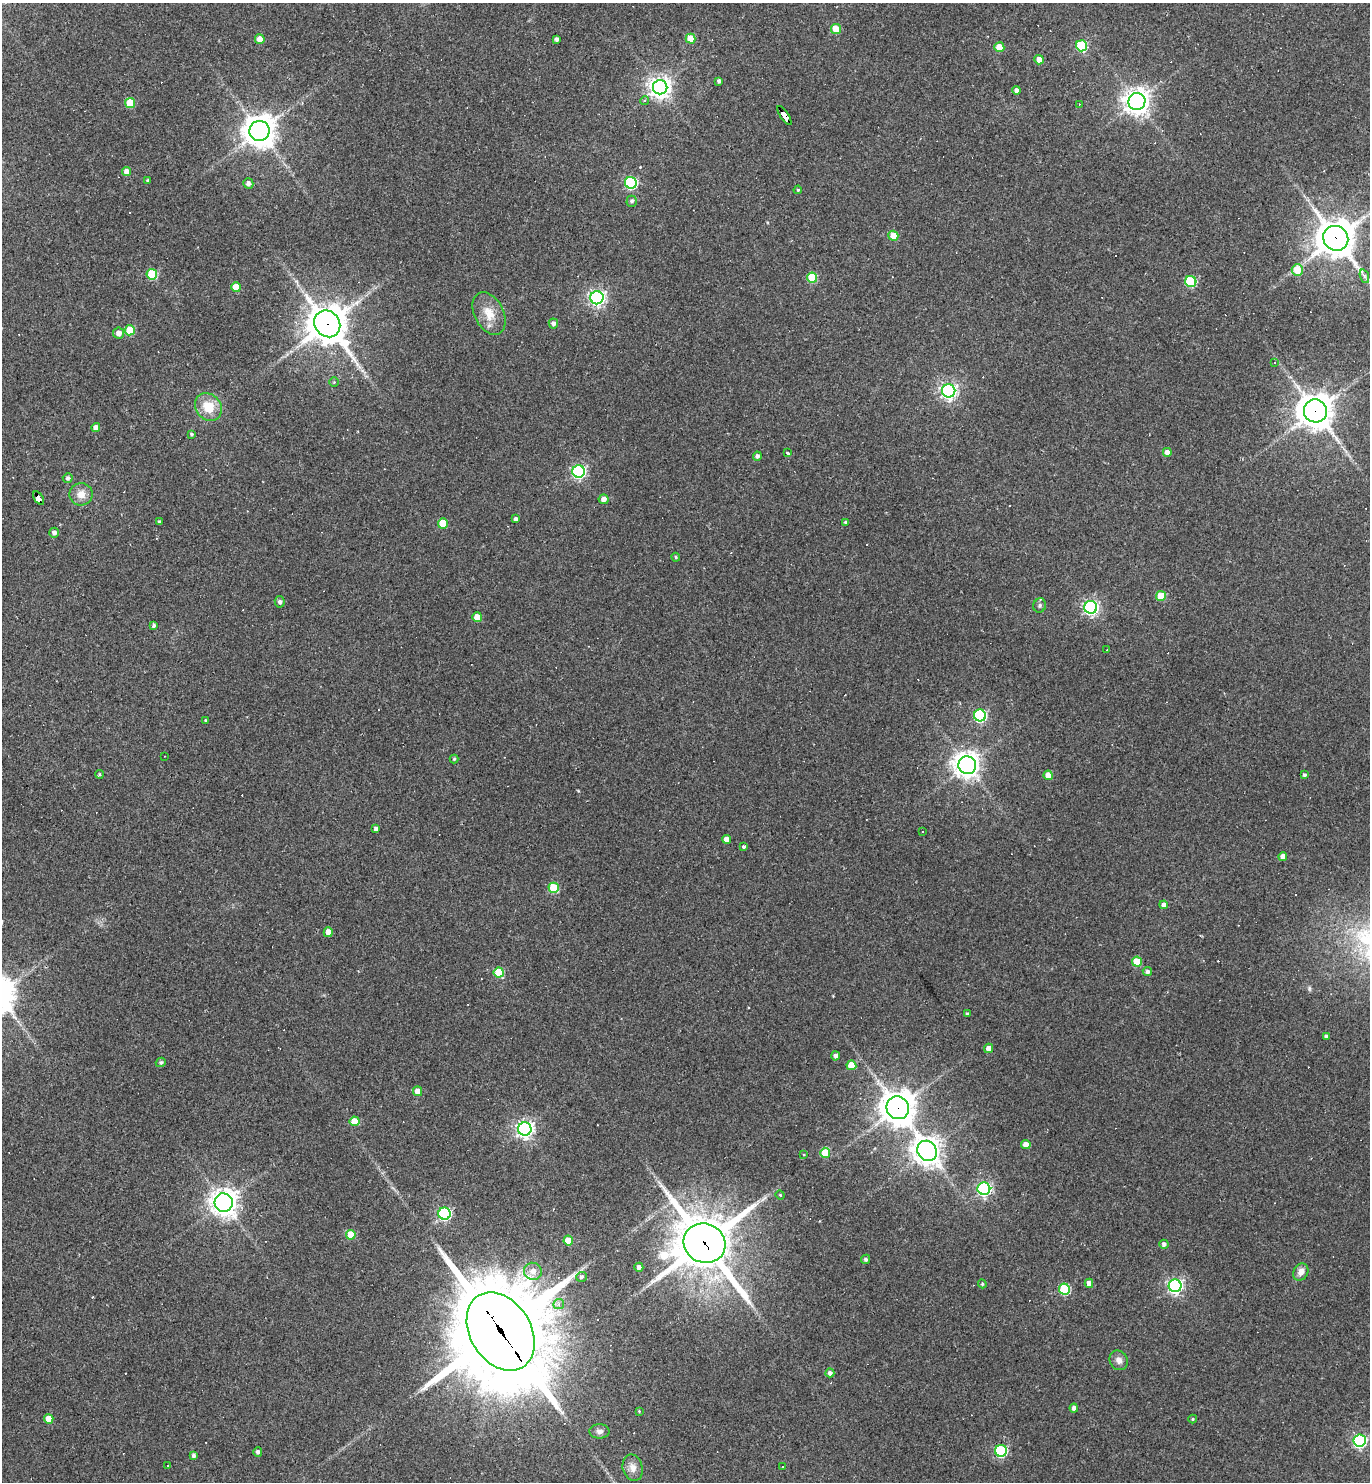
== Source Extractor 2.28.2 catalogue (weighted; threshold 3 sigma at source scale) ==
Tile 11 of 4 x 4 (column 3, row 3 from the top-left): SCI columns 3028-4395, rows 1481-2960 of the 5916 x 5921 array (HDU 1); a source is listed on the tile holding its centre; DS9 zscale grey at full resolution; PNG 1372 x 1484 px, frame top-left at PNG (2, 3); each listed source drawn as its Kron ellipse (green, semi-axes under 4 px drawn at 4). Shown black and unused: <1% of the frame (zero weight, under 2 of 3 exposures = <1% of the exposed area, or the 3 px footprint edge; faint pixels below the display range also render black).
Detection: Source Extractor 2.28.2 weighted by HDU 2 'WHT'; one run over the whole footprint, this tile lists its part. Background 0.109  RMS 0.007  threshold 0.0316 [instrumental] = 3 sigma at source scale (4.5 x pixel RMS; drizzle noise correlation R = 1.50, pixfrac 1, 0.05/0.05 arcsec/px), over >= 5 px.
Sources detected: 161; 1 inside a brighter object's white glare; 30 cosmic-ray / hot-pixel residue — neither listed nor drawn; the other 130 listed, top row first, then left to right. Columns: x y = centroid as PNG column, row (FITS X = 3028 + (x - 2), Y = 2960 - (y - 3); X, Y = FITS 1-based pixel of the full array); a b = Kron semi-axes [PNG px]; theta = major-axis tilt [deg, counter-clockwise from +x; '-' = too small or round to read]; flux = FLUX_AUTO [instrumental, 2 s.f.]
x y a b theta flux
836 29 5 5 - 17
260 39 5 4 - 7.5
557 39 4 4 - 2.1
691 39 5 5 - 12
1082 46 5 5 - 53
999 47 5 5 - 13
1039 60 4 4 - 6.5
719 81 4 3 - 1.7
660 87 7 7 - 490
1017 90 4 4 - 2.9
645 100 4 4 - 1.5
1137 101 8 8 - 620
130 103 5 5 - 23
1079 104 3 2 - 0.69
784 115 11 4 -56 110
259 131 10 10 - 1000
127 172 4 4 - 5.7
148 180 3 3 - 1
248 183 5 5 - 2.9
631 183 6 6 - 84
798 190 4 3 - 0.72
632 201 5 5 - 1.6
893 236 5 5 - 11
1336 238 13 12 - 1500
1297 270 6 5 - 15
152 274 5 5 - 40
1364 276 7 4 -71 1.5
812 278 5 5 - 28
1191 282 5 5 - 53
236 287 5 5 - 13
597 298 6 6 - 200
489 313 23 14 -63 13
553 323 5 4 - 2.4
327 324 14 12 -49 1800
130 330 5 5 - 27
119 333 5 5 - 4.1
1274 362 3 3 - 0.85
334 382 4 4 - 0.79
949 391 6 6 - 240
208 407 15 12 -52 16
1315 411 12 11 - 1200
96 427 4 4 - 4.2
191 434 3 3 - 0.91
1167 452 4 4 - 4.9
787 453 3 2 - 1
757 456 4 4 - 2
579 471 6 6 - 150
68 478 5 5 - 1.9
81 494 11 11 - 7.3
39 498 7 4 -57 150
604 499 5 5 - 3.5
516 519 4 4 - 2.6
159 522 3 3 - 1
846 522 4 3 - 1.5
443 523 5 5 - 19
54 533 5 5 - 2.7
676 557 4 4 - 0.83
1161 596 5 5 - 19
280 602 5 5 - 2
1040 605 7 6 - 1.6
1091 607 6 6 - 170
477 617 5 5 - 11
154 625 4 3 - 2.1
1107 650 2 2 - 0.57
980 715 6 6 - 86
206 720 3 3 - 0.96
164 756 3 2 - 0.4
454 759 4 4 - 1
967 765 9 9 - 610
99 774 4 4 - 0.94
1048 775 4 4 - 7.9
1304 775 4 4 - 1.4
376 829 4 4 - 2.7
922 832 3 2 - 0.72
727 839 4 4 - 4.8
744 846 3 3 - 1.6
1283 857 4 4 - 5.1
554 888 5 5 - 28
1164 905 4 4 - 2.8
328 932 5 4 - 5.6
1137 962 5 5 - 17
499 972 5 5 - 26
1147 972 4 4 - 2.1
967 1014 4 3 - 1.3
1326 1036 4 4 - 1.4
989 1048 5 4 - 5.2
835 1056 4 4 - 2.2
161 1062 5 4 - 1.6
851 1065 5 5 - 15
417 1091 5 4 - 6.4
898 1108 11 11 - 1300
354 1121 5 5 - 15
525 1129 6 6 - 290
1026 1145 5 4 - 6.8
927 1151 10 9 - 670
825 1153 5 5 - 18
804 1155 3 2 - 0.48
984 1189 6 6 - 150
780 1195 4 4 - 0.73
224 1203 9 9 - 670
444 1214 6 6 - 110
351 1235 5 5 - 18
568 1240 5 4 - 11
704 1243 21 19 -27 4000
1164 1244 4 4 - 2.1
865 1259 5 4 - 1.5
639 1267 4 4 - 2.6
533 1271 9 8 - 5.3
1301 1272 9 7 61 4.6
581 1277 5 5 - 1.6
1089 1283 4 4 - 4.2
982 1284 4 4 - 0.86
1175 1286 6 6 - 190
1064 1289 5 5 - 53
559 1304 5 5 - 2.9
501 1331 42 30 -58 13000
1119 1360 10 9 - 3.9
830 1373 4 4 - 2.6
1074 1408 4 4 - 2.6
639 1411 3 3 - 0.57
49 1419 5 4 - 10
1193 1419 4 4 - 0.73
599 1431 10 7 1 3
1360 1441 6 6 - 130
1001 1451 6 6 - 86
258 1452 4 4 - 2.2
193 1455 4 3 - 1.7
168 1465 3 2 - 0.84
782 1467 3 3 - 4.4
633 1468 13 10 -74 6
Overlapping masked pixels (flux is a lower limit): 8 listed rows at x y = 784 115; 1336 238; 327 324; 1315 411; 39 498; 898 1108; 704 1243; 501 1331